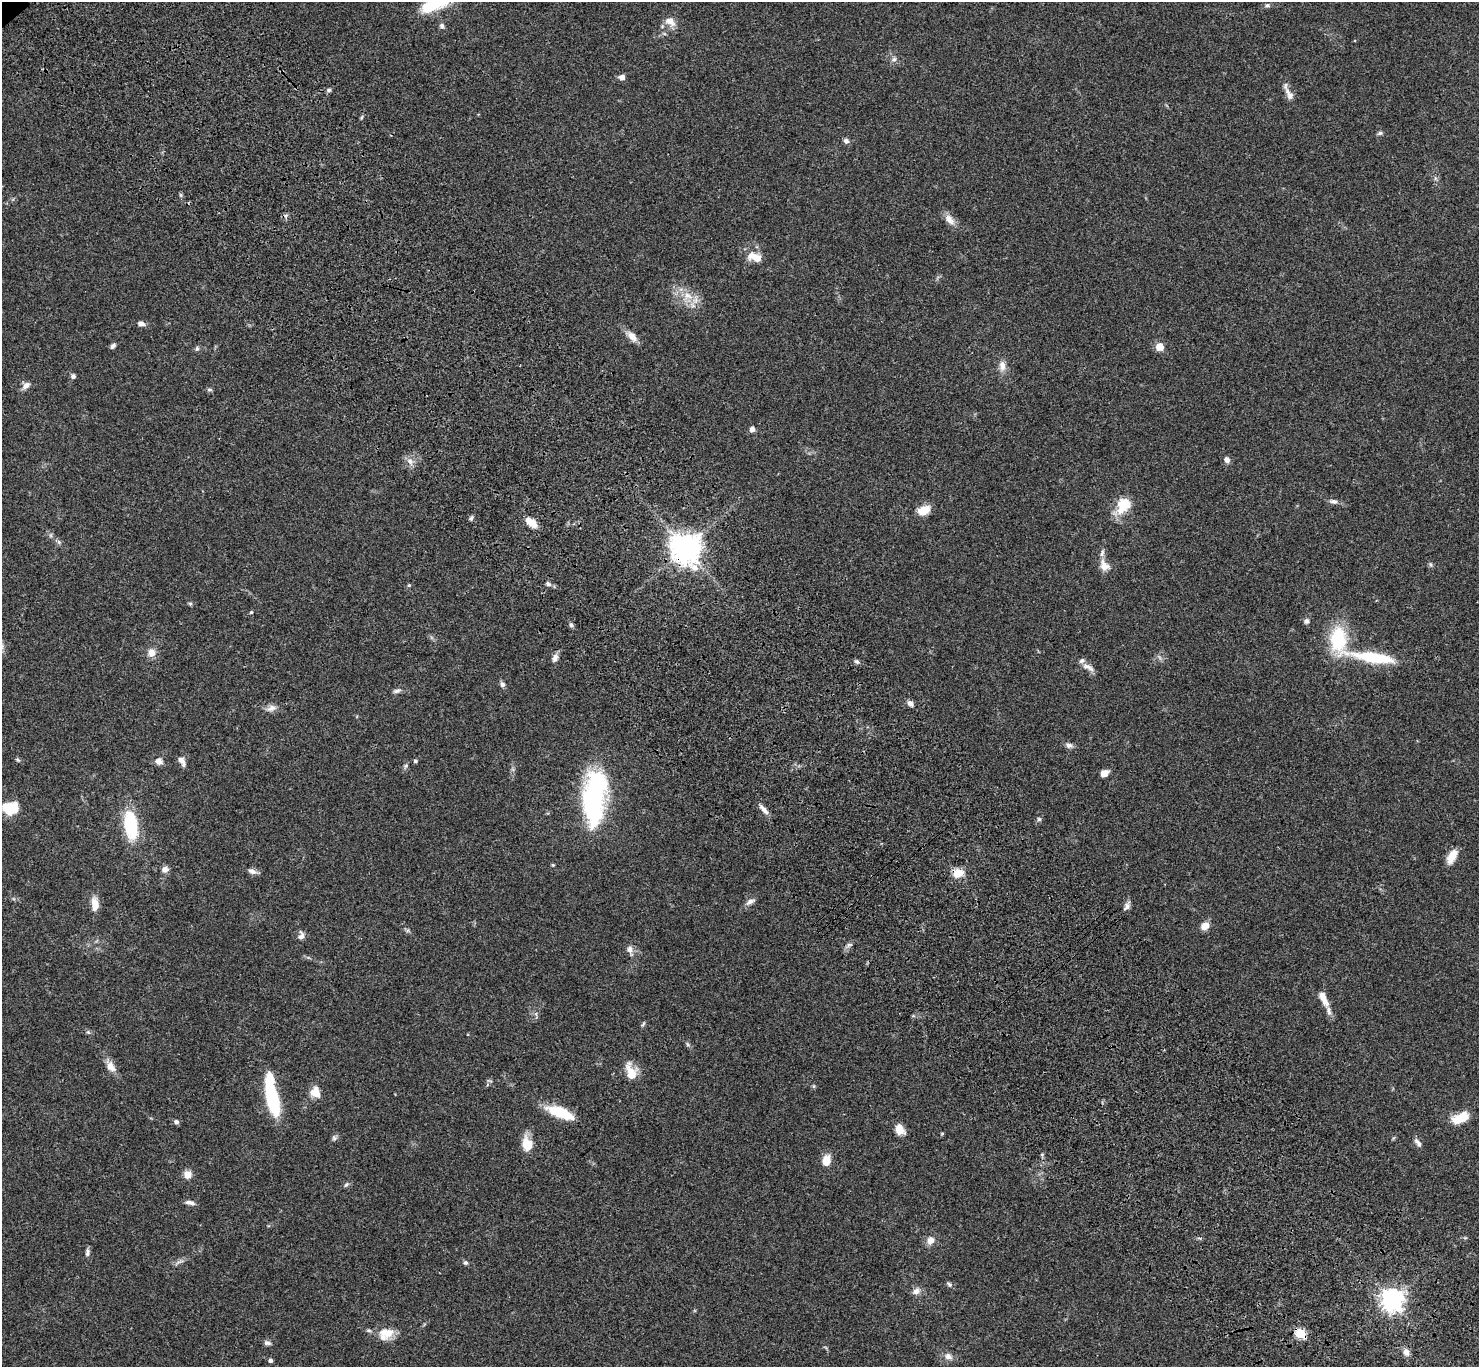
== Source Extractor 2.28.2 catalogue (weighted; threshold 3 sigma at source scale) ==
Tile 6 of 4 x 4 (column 2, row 2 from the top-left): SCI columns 1580-3056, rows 3117-4481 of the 6109 x 6091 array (HDU 1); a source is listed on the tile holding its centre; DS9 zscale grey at full resolution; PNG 1481 x 1369 px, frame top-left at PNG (2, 2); no overlay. Shown black and unused: <1% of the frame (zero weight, under 3 of 4 exposures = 6% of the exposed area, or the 3 px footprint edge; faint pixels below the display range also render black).
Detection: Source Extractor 2.28.2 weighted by HDU 2 'WHT'; one run over the whole footprint, this tile lists its part. Background 0.0461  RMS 0.0052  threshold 0.0232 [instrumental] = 3 sigma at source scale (4.5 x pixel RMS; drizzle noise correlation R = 1.50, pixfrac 1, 0.05/0.05 arcsec/px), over >= 5 px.
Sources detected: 114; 1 inside a brighter object's white glare — not listed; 4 inside a brighter listed object's ellipse — not listed separately; the other 109 listed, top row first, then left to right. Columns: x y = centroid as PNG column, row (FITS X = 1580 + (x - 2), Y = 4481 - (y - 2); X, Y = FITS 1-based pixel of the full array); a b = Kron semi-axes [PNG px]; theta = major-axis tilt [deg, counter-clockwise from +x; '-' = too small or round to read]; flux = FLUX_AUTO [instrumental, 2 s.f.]
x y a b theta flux
1267 5 6 5 - 1
670 21 15 10 -33 4.3
442 26 7 6 - 1.4
894 59 8 5 29 1.3
622 77 7 6 - 2.3
329 90 5 5 - 0.87
1289 94 20 8 -59 3.6
362 117 6 3 70 0.66
1380 133 7 5 11 0.94
846 141 7 6 - 1.6
181 195 6 4 -89 0.71
949 219 17 9 -51 3.9
755 257 21 11 -15 6
687 295 16 10 -29 6.8
141 323 9 5 -11 2.2
632 336 16 9 -47 4
113 346 7 5 51 1.3
1160 347 5 5 - 11
197 349 7 5 83 0.86
1002 366 15 8 -84 3.5
73 376 6 5 - 1.3
26 385 11 7 43 2.5
209 390 8 4 -8 0.81
752 429 7 6 - 1.8
1227 460 7 6 - 2
410 461 11 6 -45 2.5
1333 501 11 6 -9 1.9
1123 506 25 16 52 11
924 510 14 9 23 6.8
471 518 6 5 - 0.94
531 522 14 7 -39 6.1
59 542 6 5 - 1
685 548 10 10 - 570
1431 565 8 3 -71 0.76
1104 566 16 11 -52 4.5
548 584 7 6 - 1.2
409 585 4 4 - 0.52
190 604 5 5 - 0.68
251 612 4 4 - 0.62
1306 621 7 6 - 1.4
571 625 6 5 - 1.2
1338 639 33 19 -87 27
151 653 10 9 - 3.7
1373 657 54 11 -9 28
555 658 10 7 74 2.4
857 662 7 5 -36 1
1088 667 17 6 -25 3
502 684 7 6 - 1.4
397 691 11 5 18 1.5
910 703 8 6 -47 1.8
271 708 14 8 21 2.7
1069 745 10 7 -6 1.7
18 760 7 4 -31 0.73
181 760 12 7 -42 2.4
159 761 8 8 - 2.9
415 761 5 4 - 0.79
406 766 7 5 23 0.93
1104 773 8 6 27 4.3
594 797 53 21 84 85
11 809 16 12 23 12
764 810 14 5 -47 2.8
1039 819 5 5 - 0.88
131 825 33 15 -82 23
1452 856 15 8 63 7
553 865 5 4 - 0.53
165 870 7 7 - 2.5
252 871 11 6 -22 2.4
958 873 13 10 15 6.4
750 902 13 6 28 2.1
95 904 17 9 -84 5
1126 907 12 6 55 1.9
1205 926 10 8 43 3.9
301 936 12 7 85 2
849 945 7 4 -18 0.85
630 949 10 7 90 2.2
1323 998 21 8 -63 5.3
643 1024 7 4 53 0.71
88 1032 7 4 -45 0.81
687 1044 6 4 -70 0.75
111 1066 16 10 -55 4.3
631 1072 24 12 -71 7.5
814 1086 6 4 -90 0.62
315 1092 13 11 -67 5.3
274 1102 34 14 -82 23
560 1112 28 10 -21 19
1460 1118 20 10 27 9.9
176 1122 7 5 -19 1.3
900 1129 11 8 -62 6.1
942 1133 5 3 - 0.45
334 1138 7 5 -69 1
1418 1143 13 5 -53 1.8
527 1144 17 11 -80 8.1
826 1160 11 8 75 6.9
187 1174 9 8 - 4
346 1184 7 5 47 0.95
190 1203 12 5 -10 2.2
930 1240 11 9 66 3.4
87 1252 10 5 85 1.5
179 1262 16 2 22 1.3
466 1263 6 5 - 1
949 1284 8 5 -45 1.2
916 1291 11 8 33 2.6
1392 1300 8 7 - 360
386 1332 20 14 2 8.3
1300 1333 6 5 - 30
267 1343 9 6 -10 1.3
1406 1352 9 7 -70 2.7
948 1356 10 8 -24 2.7
271 1360 5 5 - 1.1
Overlapping masked pixels (flux is a lower limit): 2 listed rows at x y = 685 548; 1300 1333